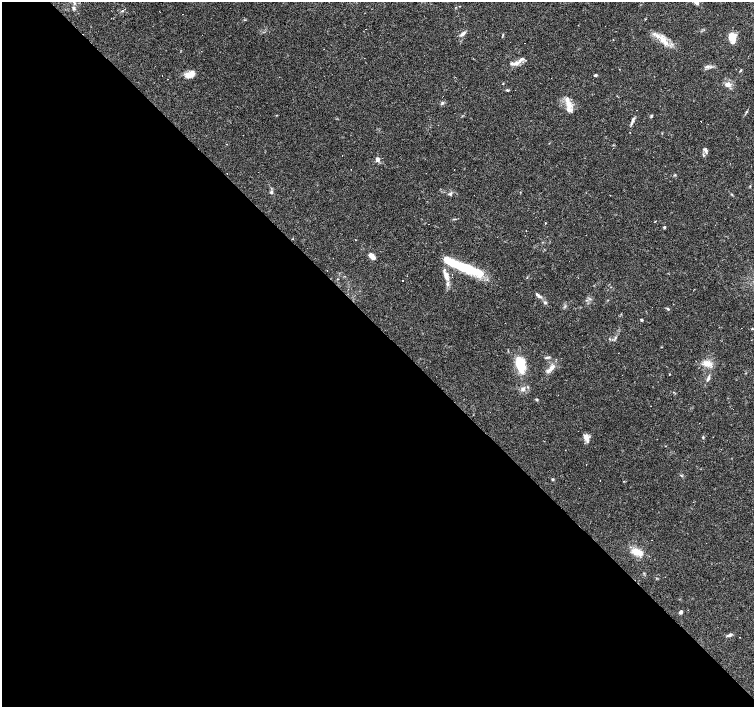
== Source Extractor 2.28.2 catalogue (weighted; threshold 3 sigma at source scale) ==
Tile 9 of 4 x 4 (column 1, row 3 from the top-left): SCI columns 1-1504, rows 1558-2966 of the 6018 x 6000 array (HDU 1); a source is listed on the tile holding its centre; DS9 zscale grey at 2 x 2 block average (1 PNG px = mean of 2 x 2 image px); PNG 756 x 709 px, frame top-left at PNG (2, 2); no overlay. Shown black and unused: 54% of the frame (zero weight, under 3 of 4 exposures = <1% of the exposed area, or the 3 px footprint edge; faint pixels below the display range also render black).
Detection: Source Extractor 2.28.2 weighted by HDU 2 'WHT'; one run over the whole footprint, this tile lists its part. Background 0.105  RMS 0.0053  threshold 0.0237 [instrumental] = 3 sigma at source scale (4.5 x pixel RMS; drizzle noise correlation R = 1.50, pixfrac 1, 0.0396/0.0396 arcsec/px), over >= 5 px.
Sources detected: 89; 1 inside a brighter object's white glare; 26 cosmic-ray / hot-pixel residue — not listed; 8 inside a brighter listed object's ellipse — not listed separately; the other 54 listed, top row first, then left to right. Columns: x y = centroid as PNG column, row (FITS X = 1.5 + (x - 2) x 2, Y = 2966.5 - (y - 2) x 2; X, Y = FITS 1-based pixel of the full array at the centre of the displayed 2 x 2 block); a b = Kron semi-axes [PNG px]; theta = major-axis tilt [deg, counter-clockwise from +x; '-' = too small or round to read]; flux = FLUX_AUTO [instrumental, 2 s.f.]
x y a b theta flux
74 9 4 4 - 2.1
122 11 3 2 - 0.94
183 14 2 2 - 0.33
463 33 7 4 38 3.8
732 37 11 7 -80 15
663 40 13 8 -50 13
516 63 17 4 16 7.3
708 67 5 2 - 1.5
741 70 4 2 - 1.1
191 73 10 8 5 8.2
595 75 3 2 - 3
503 83 3 2 - 0.75
728 84 5 4 - 7.4
507 90 5 3 - 1.3
442 103 5 3 - 2.1
568 103 19 6 -71 11
746 112 3 3 - 1.1
633 119 6 4 80 2.8
706 151 7 4 -76 3.1
377 159 6 4 -81 4.6
675 175 3 2 - 0.94
271 192 4 4 - 2.3
450 194 6 4 59 2.1
731 194 3 3 - 1
474 195 2 2 - 0.55
545 223 2 2 - 3.6
715 225 2 2 - 0.44
664 227 3 3 - 1.4
526 230 2 2 - 0.51
586 235 2 2 - 0.64
355 240 2 2 - 0.77
372 256 7 4 -48 11
465 267 38 8 -21 72
446 276 13 5 -77 8.6
538 295 11 3 -41 4
668 309 3 3 - 1.5
641 320 3 2 - 1.5
752 329 3 2 - 0.78
615 338 4 2 - 1.2
661 347 3 2 - 0.58
707 363 12 7 1 9.9
520 364 18 10 -74 31
551 369 16 3 32 6
708 378 9 3 62 3.4
523 389 5 5 - 3.9
536 399 3 2 - 1.1
703 437 4 3 - 0.94
586 438 11 5 -65 6.9
681 475 3 2 - 0.91
552 479 3 3 - 1.3
600 480 2 2 - 0.72
638 552 16 8 -20 15
681 612 4 3 - 3
730 634 6 4 3 2.5
Diffuse or blended objects may show on this block-average render without a row.